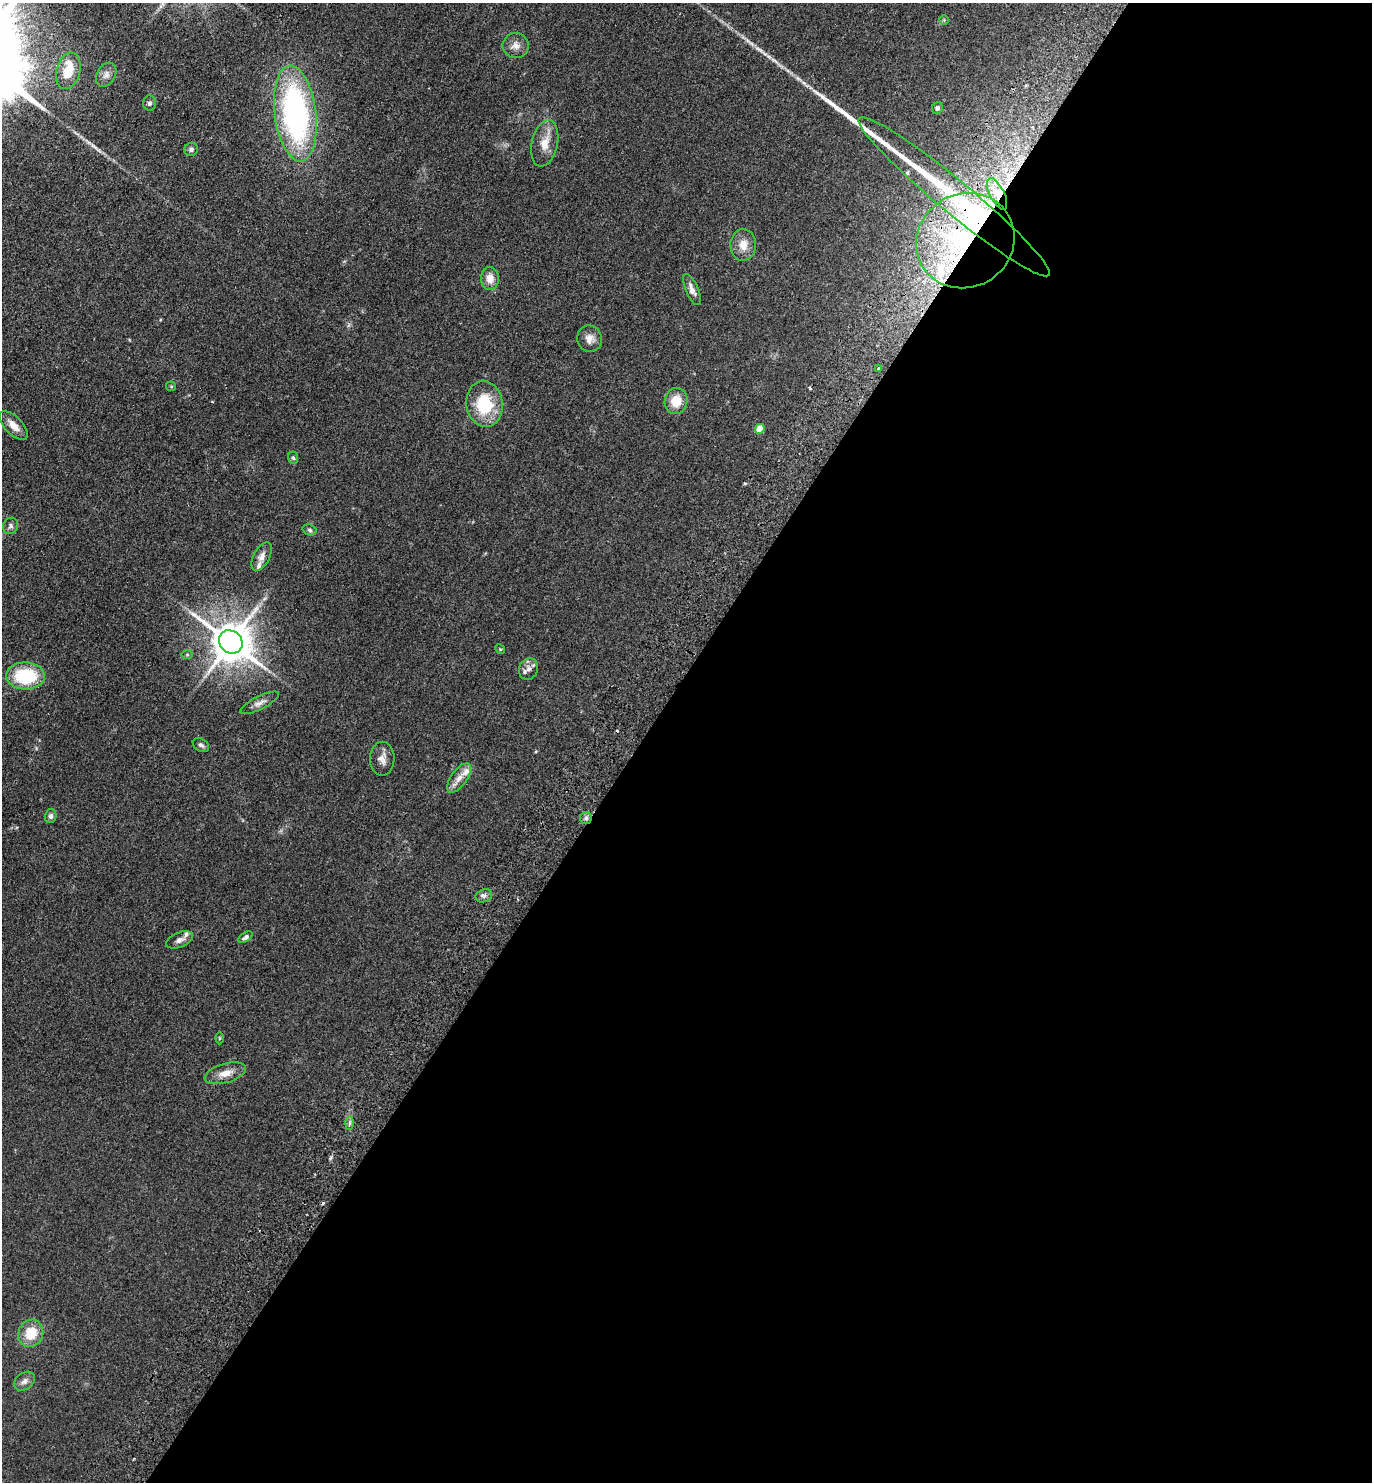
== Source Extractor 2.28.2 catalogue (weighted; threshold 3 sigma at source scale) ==
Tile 12 of 4 x 4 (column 4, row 3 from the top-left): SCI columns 4312-5681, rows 1518-2997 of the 6024 x 5996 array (HDU 1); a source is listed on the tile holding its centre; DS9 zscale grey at full resolution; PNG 1374 x 1484 px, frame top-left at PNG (2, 3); each listed source drawn as its Kron ellipse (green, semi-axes under 4 px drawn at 4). Shown black and unused: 53% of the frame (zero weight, under 2 of 3 exposures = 3% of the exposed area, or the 3 px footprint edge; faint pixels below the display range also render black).
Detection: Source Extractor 2.28.2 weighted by HDU 2 'WHT'; one run over the whole footprint, this tile lists its part. Background 0.0588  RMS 0.0079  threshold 0.0354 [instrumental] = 3 sigma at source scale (4.5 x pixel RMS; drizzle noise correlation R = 1.50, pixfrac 1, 0.05/0.05 arcsec/px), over >= 5 px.
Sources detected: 55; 3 cosmic-ray / hot-pixel residue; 1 long thin detection or spike segment (spike, bleed or trail) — neither listed nor drawn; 6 inside a brighter listed object's ellipse — not listed separately; the other 45 listed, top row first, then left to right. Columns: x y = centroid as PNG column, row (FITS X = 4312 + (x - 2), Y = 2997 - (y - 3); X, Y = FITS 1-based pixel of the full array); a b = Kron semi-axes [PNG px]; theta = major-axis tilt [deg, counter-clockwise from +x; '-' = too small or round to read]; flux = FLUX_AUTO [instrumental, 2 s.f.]
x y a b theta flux
944 20 5 4 - 0.8
516 46 13 12 - 5.9
68 71 19 11 74 14
106 75 13 9 59 4.1
149 103 7 6 - 1.8
937 108 6 5 - 1.8
295 113 48 20 -83 180
545 143 23 13 78 11
191 149 7 6 - 2.1
997 194 17 7 -63 8.7
954 197 123 16 -40 150
965 241 50 46 34 140
743 245 16 13 88 9.1
490 278 11 9 -89 7
692 289 17 6 -67 4.3
590 339 13 12 - 5.9
878 368 3 2 - 1.2
171 386 5 4 - 0.83
676 401 13 11 80 13
485 404 23 18 -82 35
14 425 18 8 -46 7.5
760 429 5 4 - 13
293 458 6 5 - 1.5
10 526 8 7 - 2.4
310 530 7 5 -19 1.4
262 556 16 8 62 5.2
231 642 12 11 - 2400
500 649 5 4 - 0.88
187 654 6 4 0 0.9
528 669 11 9 66 3.9
25 676 19 13 -2 41
260 703 21 6 27 4.6
201 745 9 6 -34 2
382 759 17 12 90 5.8
459 778 17 8 55 6.8
51 816 7 6 - 2.4
586 818 6 6 - 2
484 896 8 6 23 2.5
246 937 8 4 32 2.5
180 940 14 7 22 3.8
219 1038 6 4 89 0.91
225 1073 21 9 16 8.5
349 1123 7 4 89 1.7
31 1333 14 12 64 17
24 1381 11 8 37 3.6
Overlapping masked pixels (flux is a lower limit): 4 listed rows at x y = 997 194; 954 197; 965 241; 586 818